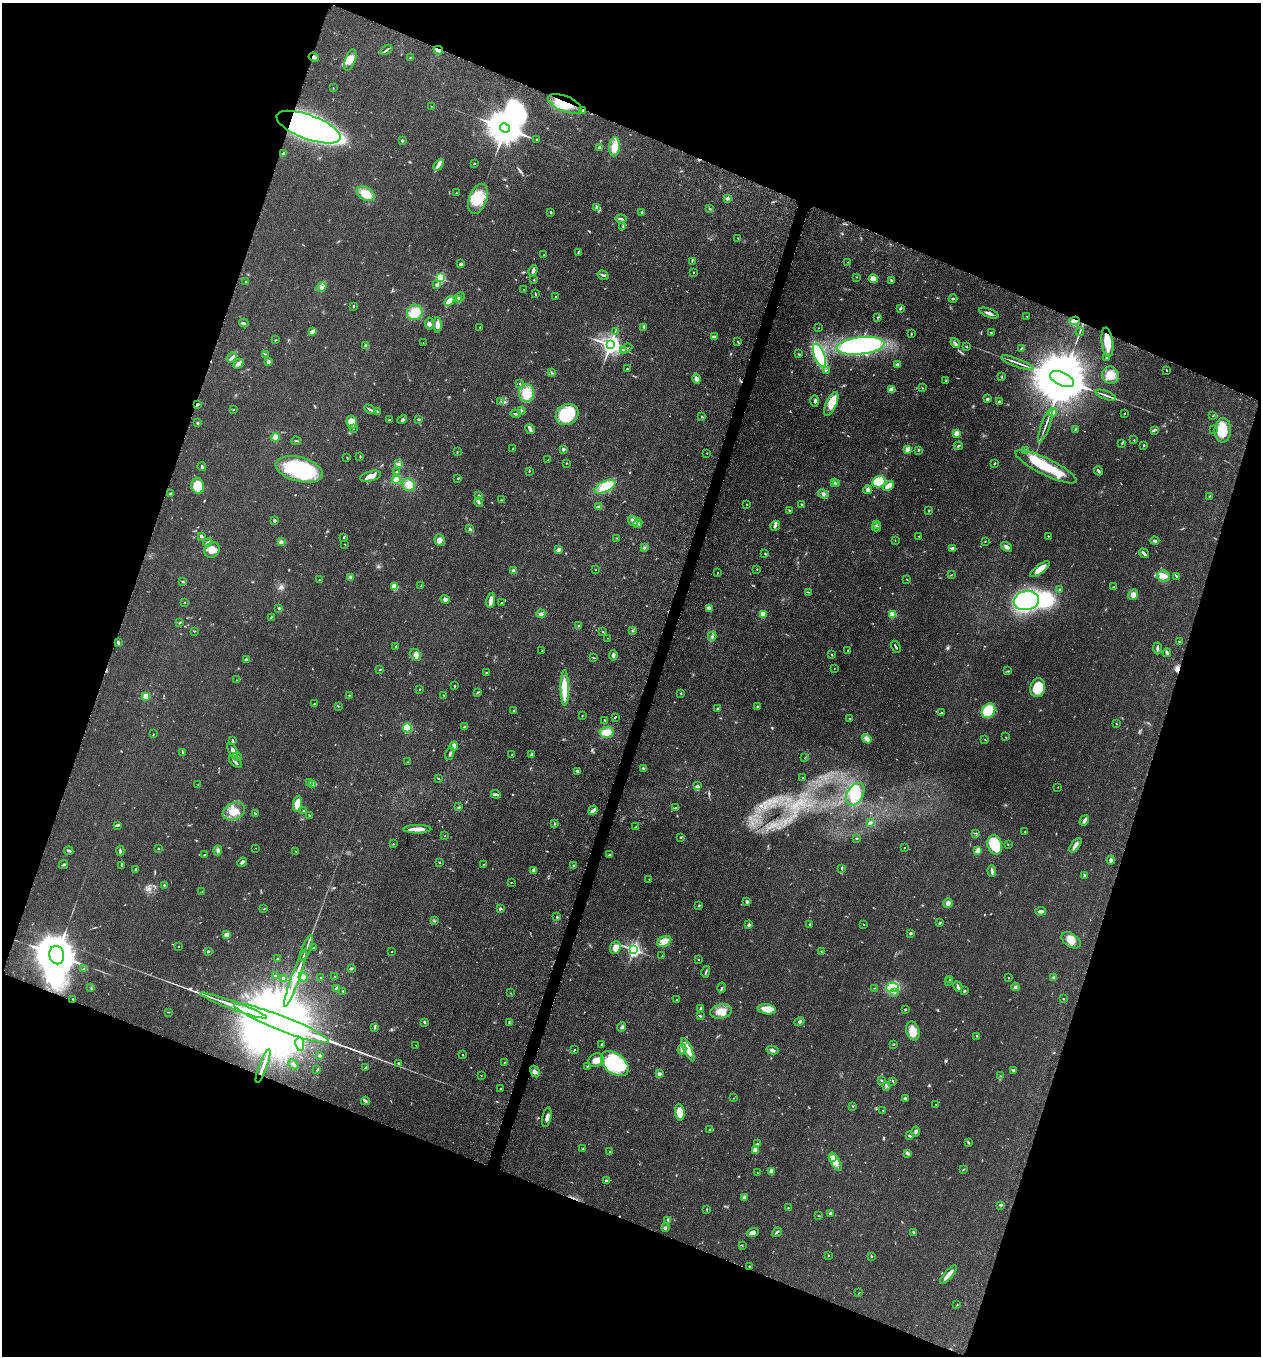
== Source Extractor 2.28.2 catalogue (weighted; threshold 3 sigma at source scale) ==
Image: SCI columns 198-5230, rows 17-5431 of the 5509 x 5463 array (HDU 1 of 3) = the unmasked area's bounding box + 8 px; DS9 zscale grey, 4 x 4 block average (1 PNG px = mean of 4 x 4 image px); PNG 1263 x 1358 px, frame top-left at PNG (2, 3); each listed source drawn as its Kron ellipse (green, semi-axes under 4 px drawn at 4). Shown black and unused: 40% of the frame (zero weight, under 3 of 5 exposures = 3% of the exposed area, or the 3 px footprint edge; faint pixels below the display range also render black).
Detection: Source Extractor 2.28.2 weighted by HDU 2 'WHT'. Background 0.0603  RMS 0.0062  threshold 0.028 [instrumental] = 3 sigma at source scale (4.5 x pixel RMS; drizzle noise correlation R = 1.50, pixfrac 1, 0.05/0.05 arcsec/px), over >= 5 px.
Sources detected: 661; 7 too faint to see at this stretch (4 x 4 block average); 4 inside a brighter object's white glare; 4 cosmic-ray / hot-pixel residue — neither listed nor drawn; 10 coinciding with a brighter row at this scale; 30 inside a brighter listed object's ellipse — not listed separately; of the other 606, all 500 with FLUX_AUTO >= 1.37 (the completeness limit of this list) listed and drawn (106 fainter detections not listed), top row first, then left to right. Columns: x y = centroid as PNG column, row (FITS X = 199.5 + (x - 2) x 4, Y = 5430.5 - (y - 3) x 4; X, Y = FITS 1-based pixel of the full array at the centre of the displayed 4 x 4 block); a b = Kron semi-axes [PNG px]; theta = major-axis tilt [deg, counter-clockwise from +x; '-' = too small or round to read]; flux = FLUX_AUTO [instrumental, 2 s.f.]
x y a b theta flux
386 50 7 2 33 7.2
438 50 4 3 - 11
314 57 5 3 - 9.1
410 57 2 2 - 1.5
350 60 11 5 70 34
333 88 2 2 - 1.6
565 104 18 7 -21 91
432 106 2 2 - 1.5
582 110 2 2 - 2.7
308 127 34 12 -20 3500
505 128 5 4 - 12000
536 139 2 2 - 2
402 140 2 2 - 7.2
599 147 3 2 - 7.1
614 147 9 5 84 54
284 153 3 3 - 7.1
474 163 2 2 - 3.3
438 165 6 3 50 12
456 193 2 2 - 1.9
366 194 10 6 -31 60
727 198 3 3 - 7.9
478 199 16 9 70 120
597 208 2 2 - 3.1
709 208 3 2 - 1.9
550 212 3 2 - 3.6
642 213 4 2 - 5.2
621 219 5 2 - 7.1
623 226 2 2 - 1.4
738 238 2 2 - 1.8
578 253 2 2 - 1.4
544 255 2 2 - 2.3
692 262 2 2 - 2
848 262 2 2 - 1.6
461 264 4 3 - 9.7
533 270 5 3 - 10
694 272 2 2 - 1.9
603 275 6 2 -33 6.2
857 277 2 2 - 1.5
440 278 2 2 - 470
873 279 4 4 - 26
534 280 2 2 - 2
891 280 3 2 - 3
246 281 2 2 - 1.9
437 285 4 3 - 7.2
321 287 5 4 - 13
523 289 2 2 - 1.4
535 293 4 2 - 3
460 297 5 3 - 7.7
555 297 2 2 - 2.4
458 299 3 2 - 12
953 299 4 2 - 4
449 301 6 3 46 85
354 306 3 2 - 3.4
900 308 4 2 - 5.9
415 312 8 7 - 55
989 313 10 2 -21 14
1027 316 2 2 - 1.4
878 317 3 2 - 3.9
1074 321 5 4 - 25
244 323 5 2 - 8.3
429 324 6 3 -84 11
437 325 7 3 90 19
480 327 2 2 - 1.7
644 327 2 2 - 2.4
819 328 2 2 - 1.4
313 332 3 2 - 6
615 332 2 2 - 1.4
991 332 4 2 - 2.5
1080 332 4 2 - 4.6
911 334 3 2 - 2.6
714 337 3 3 - 5.8
275 340 2 2 - 2.6
738 341 2 2 - 2.1
1107 342 14 6 -82 73
423 343 2 2 - 3.2
955 343 5 3 - 8.2
610 345 3 3 - 2900
366 346 4 3 - 10
861 346 24 8 7 1200
967 347 2 2 - 3.2
626 348 6 2 24 4.1
1021 348 3 2 - 3.3
624 350 3 2 - 5
265 354 3 2 - 2.7
798 354 3 2 - 2.6
819 355 12 5 -69 340
1107 357 4 2 - 7.6
232 358 6 3 48 8.7
268 361 2 2 - 42
1018 363 17 2 -21 15
238 364 6 4 45 11
897 364 2 2 - 18
627 369 2 2 - 1.8
826 370 3 2 - 3.5
1166 370 3 2 - 2.3
552 373 3 2 - 3.3
1110 375 9 8 - 48
1002 377 2 2 - 1.8
697 379 5 3 - 14
1062 379 13 6 -24 61000
946 381 2 2 - 2.1
520 383 2 2 - 2.8
923 388 2 2 - 1.8
892 390 3 3 - 44
527 393 9 7 86 78
1106 395 11 2 -20 11
987 399 2 2 - 28
501 401 2 2 - 2.3
815 401 6 2 -89 7.3
999 401 2 2 - 8.6
197 404 4 2 - 5.7
831 404 13 5 66 80
233 409 2 2 - 1.6
370 409 6 2 -30 7.5
521 410 2 2 - 2.1
377 412 2 2 - 1.8
1053 413 4 4 - 11
516 414 5 2 - 5.4
567 414 12 10 35 200
1124 414 2 2 - 5.5
702 416 2 2 - 3.7
1213 416 2 2 - 1.6
418 419 2 2 - 1.7
389 420 3 2 - 2
402 420 5 3 - 6.2
352 422 6 5 - 37
197 423 3 2 - 4.4
1045 425 18 2 70 14
353 428 2 2 - 1.5
530 429 5 2 - 18
1075 429 3 2 - 2.3
1154 430 3 3 - 5
1213 430 2 2 - 1.5
1223 430 12 8 89 91
956 433 4 3 - 20
275 437 4 4 - 16
1134 440 2 2 - 3.1
296 441 5 2 - 4.8
1122 443 2 2 - 2.3
1144 445 3 2 - 3.4
958 446 4 2 - 5.9
513 449 2 2 - 3.9
563 449 2 2 - 34
908 449 3 3 - 22
918 450 3 2 - 2.9
1026 450 3 3 - 4.3
457 452 3 2 - 1.9
707 453 2 2 - 1.4
360 456 3 2 - 3.2
347 457 2 2 - 2.7
548 460 3 2 - 2.5
567 463 2 2 - 1.7
995 463 3 2 - 2.8
398 464 3 2 - 6.9
202 467 4 2 - 6
1046 467 34 8 -26 170
299 469 24 12 -15 340
397 471 2 2 - 1.7
529 471 3 2 - 3
1098 471 5 2 - 8.8
370 476 11 5 15 36
458 478 3 2 - 2.4
396 480 4 4 - 21
834 482 2 2 - 3.2
879 482 7 5 14 100
836 484 2 2 - 2.6
409 485 7 6 - 37
198 486 8 6 -78 71
889 486 6 3 37 45
605 487 11 5 27 110
868 490 4 4 - 11
170 494 4 3 - 5.3
823 494 5 3 - 8.4
479 496 2 2 - 6.8
1209 496 3 2 - 2.1
501 500 2 2 - 1.4
479 502 5 3 - 5.8
747 504 2 2 - 1.5
802 504 3 2 - 3.2
599 507 3 2 - 3.3
789 510 2 2 - 3
929 510 3 2 - 2.8
274 520 3 2 - 3.9
633 521 5 3 - 13
638 523 5 3 - 8.5
876 525 3 2 - 4
775 526 5 3 - 7.5
876 527 5 2 - 4.5
470 528 3 2 - 3.9
201 536 3 3 - 6.3
919 536 2 2 - 1.6
1048 536 2 2 - 2.5
344 537 3 2 - 3.2
617 538 2 2 - 1.5
440 540 6 5 - 19
895 541 3 2 - 1.4
985 541 3 2 - 1.7
1155 541 4 2 - 8
208 542 5 2 - 9.7
281 542 3 2 - 5.5
345 544 2 2 - 2.3
644 547 2 2 - 2.1
1006 547 6 4 -38 11
952 548 4 2 - 7.9
212 550 8 7 - 40
558 550 3 2 - 16
1144 553 5 2 - 9.9
765 554 3 2 - 2.4
757 569 2 2 - 2.4
1040 569 11 4 38 38
513 570 3 3 - 8.6
595 570 2 2 - 1.7
718 573 2 2 - 1.8
951 575 3 2 - 2
1164 576 6 5 - 22
1177 576 3 2 - 4.9
350 577 2 2 - 3.2
907 579 2 2 - 2.1
320 580 2 2 - 2.9
183 582 4 2 - 3.7
421 586 3 2 - 3.8
394 587 3 3 - 78
1114 587 3 2 - 4
1060 590 2 2 - 2.4
808 592 2 2 - 1.6
1133 595 5 5 - 19
445 599 4 3 - 11
491 600 7 3 80 23
1026 601 13 9 12 460
185 602 2 2 - 1.8
501 603 2 2 - 2.5
279 608 2 2 - 7.4
709 608 4 3 - 9.1
541 614 5 3 - 8.8
763 614 2 2 - 170
893 614 2 2 - 150
271 617 3 2 - 2.7
180 622 4 2 - 3.9
578 625 2 2 - 1.7
194 631 2 2 - 3.1
632 631 3 2 - 2.7
603 632 3 2 - 3
712 636 5 3 - 7
607 638 2 2 - 1.4
118 642 4 2 - 6.9
1180 642 3 2 - 2.9
396 646 2 2 - 2.9
896 647 6 2 -60 6.1
1157 648 6 2 -88 9.1
542 651 2 2 - 2.4
848 651 2 2 - 1.9
1167 653 4 3 - 6.9
416 655 6 5 - 16
613 655 5 4 - 8.9
832 655 3 2 - 2.5
594 658 3 2 - 2.8
246 660 4 2 - 6.1
834 668 2 2 - 2.7
380 669 3 2 - 2
1008 671 2 2 - 2.8
487 673 3 3 - 4.5
237 680 2 2 - 2
454 686 2 2 - 3.3
565 688 18 4 -89 71
1038 688 9 7 77 120
419 689 2 2 - 2.8
478 692 4 2 - 3.1
681 693 3 2 - 2.4
349 695 2 2 - 2.9
443 695 2 2 - 1.6
146 696 2 2 - 150
315 704 3 3 - 3.6
338 706 2 2 - 2.4
757 707 3 2 - 3
718 708 3 2 - 3.3
514 711 3 2 - 4.4
988 711 7 6 - 110
942 713 3 2 - 3.7
582 716 2 2 - 1.9
615 717 4 2 - 3.2
850 719 3 2 - 2.3
605 720 4 2 - 3.8
1116 724 2 2 - 2.1
465 727 2 2 - 30
407 728 4 3 - 120
607 732 7 5 4 52
153 734 3 2 - 1.4
1005 737 2 2 - 1.4
867 739 5 4 - 22
232 740 3 2 - 3.1
985 740 3 2 - 2.1
454 746 4 3 - 22
233 750 8 3 -63 15
183 753 3 2 - 4.1
450 754 6 2 69 7.1
512 755 3 2 - 2.4
531 755 3 2 - 11
237 757 4 2 - 5.1
805 758 2 2 - 2.1
235 762 8 2 -44 7.7
408 762 2 2 - 1.7
643 768 2 2 - 2.4
577 771 3 2 - 8.8
438 778 3 2 - 2.6
803 778 2 2 - 2.1
309 782 2 2 - 4.8
312 784 4 3 - 9.2
198 785 3 2 - 1.7
697 786 3 2 - 5.7
1058 787 2 2 - 1.4
496 794 5 3 - 8.3
855 794 12 8 59 120
297 804 8 4 83 61
459 807 2 2 - 1.8
676 808 3 2 - 2.7
593 810 5 3 - 12
234 811 11 8 25 55
304 811 2 2 - 3.5
255 814 3 2 - 4.1
309 815 3 2 - 2.8
1084 820 5 4 - 9.9
555 823 3 2 - 2.7
870 823 2 2 - 2.3
117 825 3 3 - 4.9
635 827 3 2 - 2.2
417 829 14 2 0 42
1025 832 2 2 - 4.1
976 833 2 2 - 1.7
445 836 2 2 - 1.6
681 837 2 2 - 2.7
857 838 3 2 - 2
393 844 2 2 - 3
1008 844 2 2 - 2
995 845 10 7 -76 120
1075 845 8 3 54 15
158 848 2 2 - 2.6
256 848 2 2 - 1.5
904 848 2 2 - 2
218 850 5 4 - 10
69 851 4 3 - 7.1
120 851 5 2 - 6.3
296 851 2 2 - 1.9
978 851 4 3 - 33
204 855 3 2 - 3.1
609 855 3 2 - 2.4
1111 860 4 3 - 7.4
242 862 5 3 - 8.7
439 862 2 2 - 3.6
63 864 4 2 - 4.7
483 864 2 2 - 1.5
122 865 4 2 - 5.3
574 865 3 2 - 2.5
842 868 3 2 - 4.3
136 869 3 2 - 8.2
534 870 3 3 - 12
992 871 6 3 -84 8.7
1084 875 4 2 - 3.8
649 879 2 2 - 1.4
511 882 2 2 - 2.2
164 885 3 2 - 3.1
202 892 2 2 - 1.6
747 902 3 3 - 8.1
948 903 5 4 - 12
699 905 3 2 - 3.9
500 908 2 2 - 20
264 909 2 2 - 2.3
1041 911 5 3 - 12
557 917 2 2 - 3.2
434 921 2 2 - 1.7
939 923 4 2 - 3.7
749 925 3 3 - 6.4
810 925 3 2 - 3.6
864 925 2 2 - 1.5
911 933 3 3 - 5
227 935 3 3 - 35
1071 940 11 6 -34 33
664 941 7 5 27 36
179 946 2 2 - 1.4
313 947 2 2 - 1.7
306 948 13 2 67 14
615 948 6 5 - 32
633 949 2 2 - 710
208 951 3 2 - 5.5
392 951 2 2 - 1.9
821 951 3 2 - 2.8
57 955 9 7 -78 21000
662 956 3 2 - 1.6
277 959 2 2 - 1.9
699 960 2 2 - 2.4
351 968 3 2 - 5.9
84 969 3 2 - 2.6
706 972 6 2 75 6.1
275 976 3 2 - 3.2
335 976 2 2 - 2.8
296 977 31 2 70 78
303 977 5 4 - 13
320 977 2 2 - 1.6
1054 977 3 3 - 4.7
284 978 3 2 - 5.7
1008 978 2 2 - 2
949 980 2 2 - 2.2
948 982 2 2 - 1.4
958 986 5 2 - 6.3
892 987 6 5 - 190
1015 987 4 3 - 5.8
91 988 2 2 - 2.5
336 988 2 2 - 3.1
722 988 5 2 - 4
874 988 2 2 - 1.6
343 991 2 2 - 2.9
964 991 3 2 - 3.9
510 993 2 2 - 1.6
895 993 3 2 - 3.1
1063 998 2 2 - 1.5
73 999 2 2 - 2.1
677 1000 3 2 - 3.2
234 1006 35 2 -20 86
701 1009 3 2 - 8.3
767 1009 9 5 -10 38
905 1009 2 2 - 4.8
721 1011 11 7 12 38
168 1012 2 2 - 1.4
700 1016 3 2 - 4.2
799 1021 5 2 - 5.9
424 1022 3 2 - 4.5
509 1022 3 2 - 2.4
281 1023 51 7 -22 230000
621 1027 5 2 - 5.8
374 1028 3 2 - 3.2
913 1031 10 6 -74 45
976 1036 2 2 - 2.3
300 1044 7 4 -82 15
602 1044 3 2 - 2.5
893 1044 3 2 - 2.9
416 1045 2 2 - 1.5
682 1049 5 3 - 16
575 1050 2 2 - 1.9
688 1050 13 3 -64 49
772 1050 6 3 -12 8.7
319 1055 2 2 - 19
463 1055 2 2 - 2.8
596 1060 8 6 24 32
505 1062 3 2 - 2.5
398 1063 3 2 - 3.1
293 1064 5 2 - 8.3
615 1064 16 10 -38 300
263 1066 18 2 70 43
587 1066 3 2 - 2.6
365 1067 4 2 - 6.9
317 1070 3 2 - 3.9
1013 1070 3 2 - 5
535 1071 6 3 -59 10
659 1074 2 2 - 48
481 1076 2 2 - 1.4
1001 1076 2 2 - 1.6
881 1080 3 2 - 2.8
893 1081 3 2 - 2.9
886 1086 2 2 - 3.9
501 1089 2 2 - 3.2
734 1098 2 2 - 1.9
905 1098 3 2 - 5.5
365 1101 4 3 - 6.6
936 1105 2 2 - 2
852 1106 2 2 - 2.4
883 1110 2 2 - 2.1
680 1112 8 5 -84 47
547 1117 10 3 77 15
710 1130 2 2 - 1.8
916 1131 5 2 - 5.8
910 1136 3 2 - 5.3
968 1143 3 2 - 3.1
757 1144 3 2 - 3.6
583 1149 2 2 - 2.8
755 1150 3 3 - 42
610 1152 2 2 - 2
907 1153 3 3 - 9
832 1158 2 2 - 40
836 1162 10 4 -61 25
964 1169 3 2 - 2.2
771 1172 3 2 - 21
757 1173 2 2 - 1.5
606 1181 2 2 - 5.1
744 1197 4 3 - 11
1000 1205 3 2 - 3.9
788 1208 2 2 - 2.7
707 1209 3 2 - 2.6
831 1213 3 3 - 6.8
818 1216 3 2 - 1.4
668 1220 2 2 - 2.6
665 1228 2 2 - 28
753 1232 6 4 18 19
777 1232 5 2 - 6.2
914 1232 4 2 - 4.9
742 1245 2 2 - 2.4
828 1255 2 2 - 2.2
871 1256 3 2 - 2.8
750 1266 2 2 - 3.5
948 1275 12 2 49 34
859 1293 3 2 - 1.8
957 1305 2 2 - 1.5
Overlapping masked pixels (flux is a lower limit): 11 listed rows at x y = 438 50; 314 57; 565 104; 582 110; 308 127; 1074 321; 1107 342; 197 404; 57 955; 281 1023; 263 1066
Diffuse or blended objects may show on this block-average render without a row.